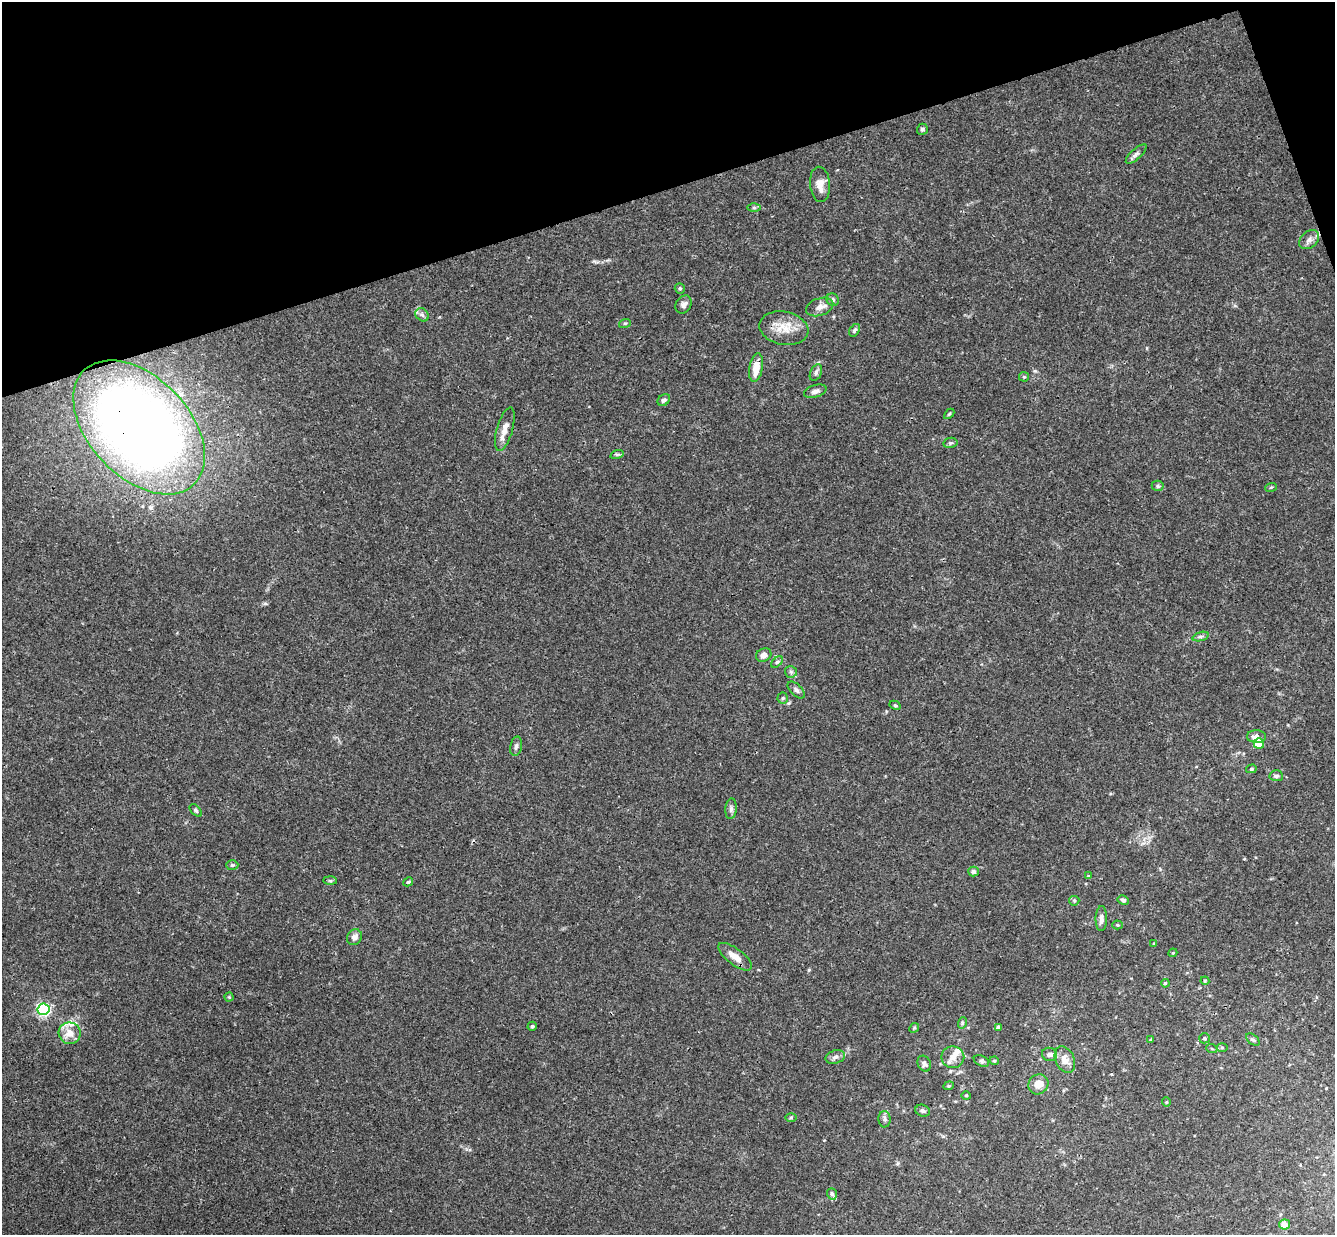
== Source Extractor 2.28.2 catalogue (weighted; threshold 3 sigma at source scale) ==
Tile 3 of 4 x 4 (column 3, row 1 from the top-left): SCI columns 2721-4053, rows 3991-5223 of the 5440 x 5389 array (HDU 1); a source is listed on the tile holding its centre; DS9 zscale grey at full resolution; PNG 1337 x 1237 px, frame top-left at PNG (2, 2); each listed source drawn as its Kron ellipse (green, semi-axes under 4 px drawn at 4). Shown black and unused: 16% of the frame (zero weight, under 3 of 4 exposures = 6% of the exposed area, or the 3 px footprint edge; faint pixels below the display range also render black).
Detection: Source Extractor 2.28.2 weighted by HDU 2 'WHT'; one run over the whole footprint, this tile lists its part. Background 0.0253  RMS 0.0024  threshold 0.0108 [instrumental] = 3 sigma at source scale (4.5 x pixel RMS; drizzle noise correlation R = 1.50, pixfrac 1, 0.05/0.05 arcsec/px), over >= 5 px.
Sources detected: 85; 3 inside a brighter listed object's ellipse — not listed separately; the other 82 listed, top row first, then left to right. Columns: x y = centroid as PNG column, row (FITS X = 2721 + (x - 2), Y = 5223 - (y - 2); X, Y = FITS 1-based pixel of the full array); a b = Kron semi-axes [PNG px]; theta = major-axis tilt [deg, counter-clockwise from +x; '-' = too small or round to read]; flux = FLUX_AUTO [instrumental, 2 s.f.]
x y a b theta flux
922 129 5 5 - 0.43
1136 154 13 5 42 0.81
820 184 18 10 -85 2.3
754 208 6 4 0 0.42
1309 240 11 8 41 1.2
680 288 5 5 - 0.41
833 300 6 6 - 0.56
684 304 9 7 57 0.9
820 307 14 8 19 1.5
422 315 7 6 - 0.65
625 323 6 4 18 0.3
784 328 25 16 -12 4.8
854 330 7 4 58 0.5
756 368 14 6 81 3.6
816 373 9 5 64 0.69
1024 377 5 4 - 0.27
815 391 11 6 17 0.97
664 400 7 5 38 0.64
949 414 6 3 45 0.29
139 427 79 50 -46 250
505 429 22 8 74 2.3
950 443 7 5 11 0.47
617 454 7 4 18 0.41
1158 486 6 5 - 0.44
1271 487 6 3 19 0.31
1201 637 8 3 19 0.49
764 655 8 6 28 1.5
777 662 7 4 44 0.44
791 672 6 6 - 0.54
796 690 10 5 -45 0.68
783 698 5 5 - 0.36
895 705 6 4 -28 0.34
1256 737 9 6 0 1.3
1259 743 5 5 - 7.8
516 746 10 6 78 0.71
1251 769 5 4 - 0.38
1276 776 7 5 -3 0.61
731 809 10 5 85 0.79
196 810 7 4 -46 0.41
232 865 6 5 - 0.4
973 871 5 5 - 0.71
1088 876 4 3 - 0.25
330 881 7 4 -1 0.41
408 882 5 4 - 0.33
1123 900 6 4 -30 0.66
1074 901 5 5 - 0.32
1101 919 12 6 89 1
1117 925 5 4 - 0.29
354 937 8 7 - 1.3
1154 943 3 3 - 0.24
1173 953 4 4 - 0.26
735 957 20 8 -37 2.7
1205 981 4 4 - 0.24
1165 983 4 3 - 0.25
229 997 4 4 - 0.26
44 1009 6 5 - 46
962 1023 6 3 73 0.3
532 1026 5 4 - 0.36
999 1027 4 4 - 0.69
914 1028 5 4 - 0.31
70 1033 11 10 - 2.7
1204 1038 5 5 - 0.44
1151 1040 4 3 - 0.34
1253 1040 8 5 -39 0.47
1222 1047 6 4 1 0.37
1212 1049 5 3 - 0.26
1050 1054 8 6 -12 1.1
835 1057 10 6 16 0.92
953 1057 11 10 - 2.2
1065 1059 14 9 -67 2.5
981 1061 8 5 -27 0.52
994 1061 4 4 - 0.33
924 1064 8 6 -63 0.87
1038 1084 10 9 - 2.4
949 1086 5 4 - 0.35
966 1095 5 3 - 0.23
1166 1102 5 4 - 0.28
923 1111 7 6 - 0.62
791 1117 6 4 0 0.31
885 1119 8 6 -89 0.65
832 1194 6 5 - 0.64
1284 1224 5 5 - 2.4
Overlapping masked pixels (flux is a lower limit): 1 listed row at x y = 139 427